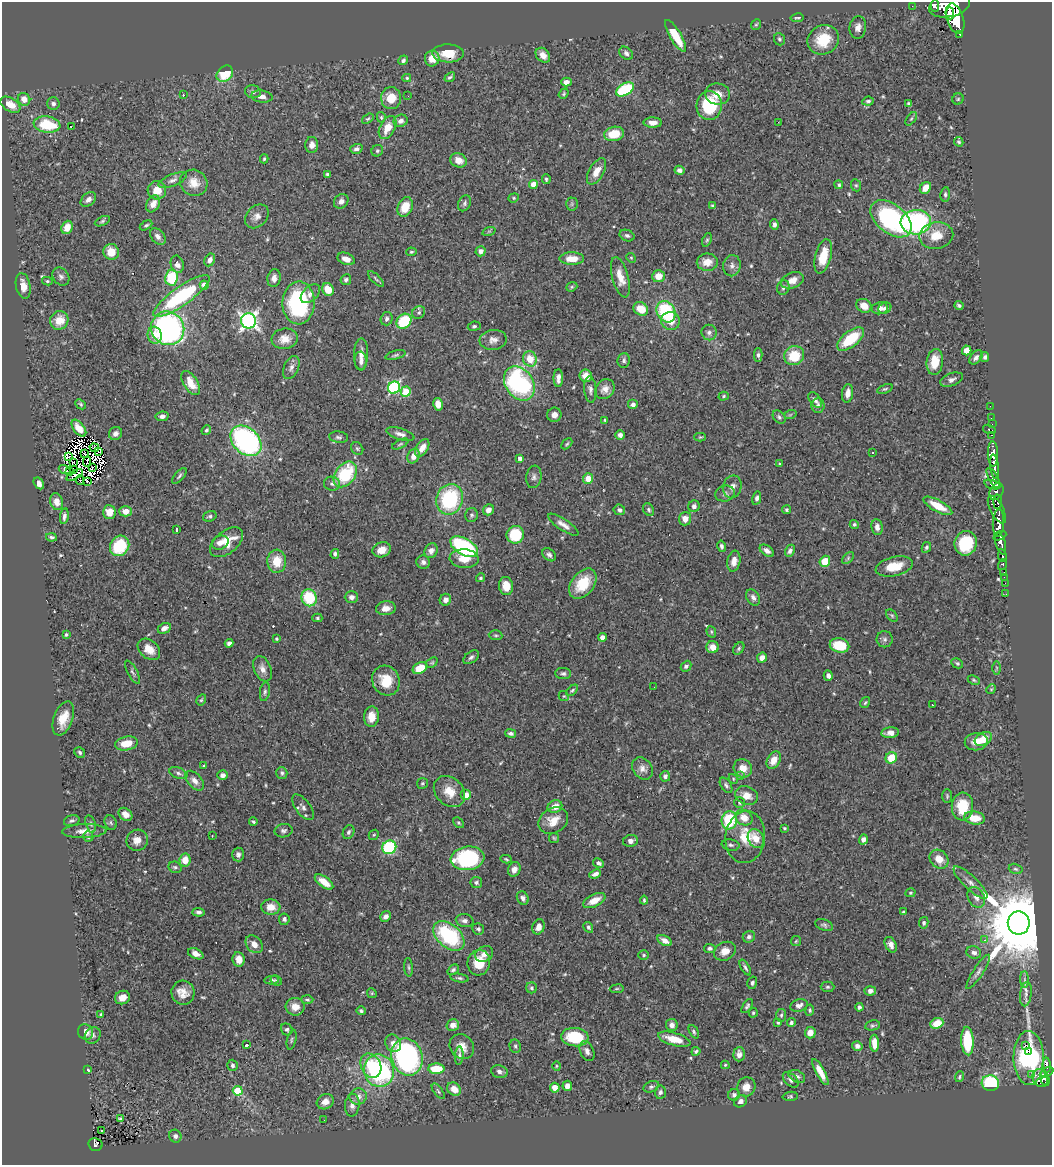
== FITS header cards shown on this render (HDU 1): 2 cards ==
NAXIS1  =                 1050
NAXIS2  =                 1163

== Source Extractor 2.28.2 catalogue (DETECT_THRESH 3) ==
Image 1050 x 1163 px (HDU 1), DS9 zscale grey, 1 PNG px = 1 image px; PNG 1054 x 1167 px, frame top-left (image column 1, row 1163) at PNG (2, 2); each listed source drawn as its Kron ellipse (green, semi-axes under 4 px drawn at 4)
Background 0.608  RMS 0.021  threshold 0.0626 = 3 sigma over >= 5 px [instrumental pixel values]
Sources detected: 584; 12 with non-positive FLUX_AUTO (blend fragments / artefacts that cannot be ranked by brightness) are neither listed nor drawn; of the other 572, the 500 brightest by FLUX_AUTO listed and drawn (72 fainter detections omitted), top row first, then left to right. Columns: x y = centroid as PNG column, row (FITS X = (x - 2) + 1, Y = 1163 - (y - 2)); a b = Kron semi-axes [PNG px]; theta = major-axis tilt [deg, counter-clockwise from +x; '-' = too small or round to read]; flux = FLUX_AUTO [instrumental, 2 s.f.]
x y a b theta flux
949 5 21 11 13 2200
912 6 2 2 - 6.7
935 6 6 3 -89 530
950 13 6 4 -88 560
797 18 6 3 9 2.1
955 18 15 8 -73 1500
756 25 6 4 51 2
858 27 11 8 83 8.7
960 34 3 3 - 50
675 36 18 5 -59 44
779 39 6 5 - 2.6
823 40 16 14 30 41
448 53 16 9 -1 28
626 53 7 5 -42 4.4
543 55 8 6 -47 10
432 58 8 7 - 16
403 60 5 4 - 4
225 74 9 7 44 47
450 77 6 3 39 2.7
407 78 4 4 - 2.2
566 82 5 4 - 8.4
625 89 9 6 30 92
253 92 8 6 -18 4.5
564 94 5 4 - 2
718 94 12 10 -7 15
183 95 3 2 - 8.7
408 96 2 2 - 2.5
262 97 11 6 -7 8.8
391 98 11 10 - 26
24 99 6 6 - 13
958 99 5 5 - 2
868 101 6 4 7 3.5
53 104 6 6 - 4.1
909 104 4 4 - 4
10 105 11 6 -31 20
709 105 14 12 86 78
381 117 5 4 - 2.1
368 119 6 4 37 2.1
911 119 8 4 54 2.3
401 121 7 6 - 6.4
778 122 2 2 - 14
653 123 9 5 -1 9.8
47 125 13 8 -9 60
71 127 3 2 - 2.3
387 128 12 7 63 22
614 134 10 7 11 32
959 142 5 4 - 2.3
312 145 8 6 89 8.2
356 149 6 4 18 4.5
377 151 6 5 - 2.5
264 159 4 3 - 1.8
458 160 8 7 - 13
679 170 5 4 - 4.2
597 171 14 7 61 16
327 174 4 3 - 2.6
546 179 5 3 - 2.1
172 180 15 6 22 6.4
194 183 14 12 -32 19
533 184 4 4 - 18
839 185 4 4 - 2.7
856 185 6 5 - 2.2
925 188 6 5 - 16
157 190 9 9 - 17
945 194 7 4 84 3.2
514 198 5 4 - 1.7
88 199 9 6 40 6.4
341 201 8 6 45 7
465 203 8 6 63 3.7
153 204 9 6 61 11
572 204 6 6 - 2.7
713 206 4 4 - 2.8
405 207 10 7 67 27
257 216 13 10 46 8.8
891 219 24 14 -38 220
102 221 8 4 25 2.5
916 222 15 12 6 230
774 224 5 4 - 4.4
146 225 7 4 30 2.6
67 227 7 5 70 18
489 231 7 4 19 1.8
627 236 7 5 -23 3.4
936 236 17 13 10 27
158 237 9 6 -50 6.6
707 240 7 4 68 2.4
481 251 5 5 - 6.2
111 252 8 8 - 23
411 252 5 3 - 1.8
823 256 17 8 76 28
631 258 5 4 - 1.8
346 259 9 5 -23 10
572 259 12 6 1 23
210 260 7 5 62 7
707 262 10 8 0 17
177 264 9 6 -75 8.2
732 266 10 8 81 6.9
658 276 6 6 - 16
61 277 10 7 -54 4.9
620 277 21 8 -75 18
171 278 8 6 81 69
274 278 9 6 79 7.2
376 279 10 3 -45 2.6
346 280 5 5 - 3.9
792 280 12 7 21 14
47 281 5 4 - 1.9
204 285 4 4 - 15
23 286 13 7 -79 13
572 287 6 4 21 1.9
783 287 7 6 - 4.2
328 290 7 5 -55 22
310 294 11 7 44 6.8
181 296 34 9 35 150
299 303 21 16 88 170
959 305 4 3 - 2.7
864 306 8 6 -32 17
880 308 8 6 12 7.7
885 308 7 5 30 4.8
641 309 7 6 - 28
419 312 7 6 - 3.3
666 312 11 9 -60 120
387 319 7 6 - 4
59 320 9 9 - 24
249 321 7 7 - 540
404 321 8 6 46 65
670 321 9 9 - 15
474 326 6 4 8 2.7
168 328 17 16 - 340
709 332 8 7 - 5.8
155 335 8 7 - 16
285 339 13 10 8 16
851 339 16 7 38 54
493 340 13 10 7 9.4
967 350 5 4 - 14
361 354 16 7 89 10
395 355 10 3 16 2.8
758 355 6 4 -90 3.4
794 356 10 9 - 42
976 357 8 5 49 5.4
985 357 5 4 - 3.6
530 359 8 6 -71 23
624 360 7 6 - 3.7
361 361 9 6 -87 5.7
935 362 13 8 84 31
291 368 12 7 64 5.8
586 376 6 6 - 14
558 378 9 4 89 7.5
952 380 12 6 20 5.8
191 383 13 7 -57 21
519 383 18 14 -55 210
394 388 6 6 - 200
605 389 11 9 51 9.9
885 389 8 4 23 2.5
590 390 13 6 -85 5.8
406 392 5 5 - 43
848 393 9 5 81 10
724 396 5 4 - 2.1
815 400 9 5 -53 4.7
81 404 6 4 -43 2.2
438 404 6 5 - 13
633 405 5 5 - 5.4
818 405 7 6 - 4.7
990 406 2 2 - 10
554 415 7 7 - 8.1
790 415 6 4 19 1.7
162 416 6 4 10 4.8
779 417 7 5 -46 3.1
991 418 2 2 - 4.3
605 420 3 3 - 1.8
992 424 2 2 - 6.9
79 428 10 5 -52 14
989 429 6 3 -14 45
206 430 5 4 - 2.3
115 433 7 6 - 7.4
400 434 14 5 -16 7.1
620 435 4 4 - 5.9
992 435 3 2 - 17
339 437 9 5 -7 3.9
700 437 6 4 1 1.7
246 441 18 12 -43 280
400 444 9 4 26 2.2
567 444 6 3 45 1.9
94 448 5 3 - 1.7
357 448 7 5 -52 2.5
422 448 10 5 57 12
99 452 2 2 - 2
873 453 3 3 - 12
84 454 4 2 - 3.2
993 454 13 5 -89 890
414 456 7 5 64 11
69 457 3 2 - 1.8
520 458 4 3 - 5.7
87 462 5 3 - 5
73 463 3 2 - 2.4
779 464 3 3 - 2.9
93 467 4 2 - 3.4
994 467 12 4 -84 750
65 469 6 4 -19 1.9
74 469 3 2 - 3.8
69 472 3 2 - 42
345 474 14 10 53 80
75 475 9 3 29 4.8
179 476 9 4 50 3.3
534 477 11 7 82 5.7
993 478 11 4 -61 390
588 479 5 5 - 20
80 480 5 2 - 4
87 481 3 2 - 4.3
39 483 6 4 -58 7.6
332 484 8 7 - 4.5
992 485 8 3 -16 240
732 487 11 9 76 10
996 492 9 6 60 340
725 494 10 8 17 5.8
757 498 7 4 77 4.1
449 499 15 13 72 120
57 502 8 6 -73 10
998 502 7 4 87 200
694 506 6 5 - 5.5
938 506 16 6 -29 26
488 510 6 5 - 8.4
619 510 6 5 - 4
649 510 7 5 -60 3.2
786 510 4 4 - 2.2
997 510 15 6 -63 600
125 511 6 5 - 13
109 512 7 6 - 16
472 515 7 6 - 3.4
64 516 8 4 82 4.8
210 516 7 5 17 2.9
685 519 7 6 - 12
998 523 13 5 87 1100
854 524 4 4 - 2.5
563 525 18 5 -34 9.2
877 527 8 5 -84 7.4
176 530 4 3 - 3
515 535 9 8 - 53
1000 536 7 4 24 320
51 537 5 3 - 3.1
227 542 19 11 39 28
220 543 8 6 22 9.4
966 543 12 11 - 67
1001 544 11 5 -76 820
120 546 10 9 - 70
722 546 6 4 -77 4.3
464 547 15 8 -30 170
926 547 5 4 - 2.8
382 550 9 7 20 16
431 551 7 6 - 8.8
767 551 8 5 -35 6.5
790 551 6 4 59 5.1
335 554 5 4 - 3.7
549 555 7 5 -45 4.6
1002 556 6 3 -79 100
848 558 7 4 47 2.5
464 559 14 9 -4 21
277 561 11 9 -88 30
734 561 10 6 79 11
825 561 6 5 - 32
423 562 7 6 - 4.7
1002 565 6 3 75 150
894 566 19 9 13 29
1003 573 4 3 - 34
1004 577 2 2 - 6.8
481 578 4 4 - 2.3
1005 583 3 2 - 3.4
583 584 17 11 51 39
506 586 9 7 -83 18
1006 594 2 2 - 3.4
351 597 6 6 - 5.8
753 597 9 6 -58 6
309 598 9 7 -70 66
445 600 6 5 - 6.9
386 608 10 7 6 10
892 615 7 5 -49 2.3
317 618 5 4 - 2.2
164 628 7 5 26 8.3
711 632 6 4 -70 2.1
66 634 3 3 - 2
496 635 7 5 -2 2.5
602 637 4 4 - 8.7
276 639 3 3 - 1.9
885 639 8 8 - 4.8
229 643 4 4 - 5.1
839 645 10 7 -14 42
712 647 6 6 - 13
739 648 7 5 53 2.6
149 649 13 9 -41 16
471 657 9 5 38 4
762 658 5 5 - 7.1
432 662 6 4 40 2.1
957 663 6 4 -27 3
686 666 6 4 47 3.8
420 668 8 5 28 31
996 668 7 4 90 2.4
262 669 13 8 -67 9.8
132 672 13 5 -61 3.5
563 673 8 5 -3 3.5
828 676 5 4 - 6.3
974 680 6 4 -27 2
386 681 15 13 -65 31
654 687 2 2 - 1.9
991 689 5 4 - 1.7
572 690 7 4 43 2.3
265 692 9 5 81 3.5
564 696 5 4 - 1.8
201 700 6 4 58 1.8
865 703 6 4 57 2.6
932 705 3 2 - 11
371 717 10 7 86 15
63 718 18 9 70 25
890 733 9 5 7 9.3
510 734 5 4 - 4.9
983 739 9 6 30 32
976 742 11 8 6 15
126 743 11 7 12 26
80 752 6 5 - 2.8
891 758 6 5 - 34
774 760 9 6 60 17
204 766 3 3 - 1.9
743 768 9 8 - 16
642 769 12 9 -52 9.1
178 773 9 5 -21 4.6
282 773 6 5 - 3
223 775 5 5 - 6.6
665 776 5 5 - 4.4
741 776 3 3 - 2.1
733 779 5 4 - 1.8
195 781 11 7 -49 8.9
422 783 5 5 - 2.6
726 785 8 5 -56 3.8
449 791 17 13 -45 25
466 795 6 5 - 11
747 796 12 9 -21 15
947 796 7 4 -89 2.3
739 803 5 5 - 3.2
962 806 14 10 87 40
303 807 15 7 -52 6.8
555 807 7 6 - 12
125 814 7 6 - 10
744 818 9 7 -34 16
975 818 10 6 -8 24
729 820 9 8 - 71
72 821 8 5 15 3.4
553 821 16 12 34 19
253 822 4 3 - 2.2
111 823 7 6 - 3.1
458 823 6 4 -42 2
91 824 9 5 -73 3.2
784 828 4 3 - 1.7
84 831 22 7 2 14
284 831 9 6 11 4.3
348 832 7 5 65 3.5
374 835 5 4 - 1.8
212 836 3 2 - 8.4
88 837 5 5 - 3.1
745 837 26 20 83 38
554 838 5 5 - 2
756 839 10 7 -63 18
863 839 5 4 - 7.1
137 840 11 10 - 12
630 841 7 6 - 6.2
731 845 9 5 -10 3.4
389 847 7 6 - 130
238 854 7 6 - 4.8
468 858 17 11 7 150
506 859 5 3 - 1.8
939 859 10 8 -43 19
185 860 6 5 - 20
598 863 6 4 -30 4.5
175 867 7 5 -24 3.2
514 869 7 6 - 9.1
1016 869 7 5 -17 2.7
595 874 6 4 23 6
324 882 11 5 -36 20
476 882 6 5 - 3.3
970 883 22 6 -43 11
910 893 5 4 - 1.9
976 897 11 8 -58 8
523 898 7 5 -59 5.5
594 900 12 6 27 17
644 900 4 3 - 1.9
271 907 9 7 -3 17
199 912 6 4 -4 3.8
904 912 3 3 - 2.2
386 916 6 5 - 7
284 919 6 5 - 4.2
465 921 9 6 -11 6.2
924 923 6 4 78 3
1019 923 11 11 - 20000
824 925 9 5 -20 3.6
538 927 8 6 68 10
588 927 6 4 -57 3.4
478 929 6 5 - 3.9
449 936 18 11 -41 110
749 937 6 5 - 4.5
984 940 3 2 - 77
665 941 8 5 -29 9.7
796 941 5 5 - 1.9
254 944 10 7 -48 11
891 945 8 5 -63 8
710 948 6 4 -6 3.4
725 951 11 9 29 14
974 953 7 6 - 5.9
196 954 8 5 -25 7.9
484 954 9 7 30 8.4
644 955 5 4 - 2.1
239 959 7 6 - 12
479 963 13 11 75 33
408 967 9 4 -85 3.1
745 967 9 4 -59 3.4
453 970 6 4 39 3.3
978 972 20 5 57 6.5
459 978 9 4 -9 2.9
272 980 7 4 4 3.2
276 980 6 4 -28 2.4
1024 980 8 4 -89 3.5
752 983 6 5 - 2.9
827 987 7 5 -1 2.8
531 988 5 5 - 2.7
617 989 7 3 9 1.8
870 991 6 4 4 6.8
183 993 12 11 - 16
372 993 5 4 - 1.8
1026 994 12 6 83 7
122 998 8 6 26 12
307 1000 6 4 -1 2.1
799 1005 9 6 18 7.1
747 1006 8 4 57 2.9
295 1007 9 9 - 14
859 1007 4 4 - 4.4
810 1010 6 4 82 2.4
361 1011 4 4 - 3.3
753 1013 5 4 - 2.1
101 1014 4 3 - 2.2
781 1015 6 5 - 2.9
778 1022 3 3 - 2.5
791 1023 4 4 - 2.9
937 1023 7 5 22 23
453 1025 6 5 - 10
672 1025 6 6 - 6.9
873 1025 7 5 10 3
287 1029 6 5 - 3.4
85 1032 8 7 - 11
694 1032 7 4 -62 2.4
810 1033 5 5 - 12
93 1035 9 7 55 4.6
575 1037 13 9 -5 58
674 1039 17 6 -15 25
292 1040 10 4 77 3.1
967 1041 14 6 -87 72
393 1043 9 7 -58 8.4
875 1043 8 4 -88 19
246 1045 3 3 - 5.8
1025 1045 3 3 - 33
515 1046 7 5 -79 3.2
857 1046 5 5 - 5.4
462 1047 13 11 -49 14
587 1051 10 6 -65 6.5
696 1051 4 4 - 2.6
1028 1051 2 2 - 1300
739 1054 7 5 87 6.6
459 1056 9 4 86 3.6
407 1057 19 15 -75 320
1029 1058 27 15 -89 190
232 1065 5 5 - 3.6
725 1065 4 4 - 1.9
371 1066 13 9 -63 37
557 1066 4 4 - 1.7
1047 1066 8 3 89 93
436 1069 8 5 0 39
88 1070 4 3 - 1.8
379 1071 16 15 - 190
499 1072 8 6 -10 5.4
820 1072 15 4 -62 16
1047 1072 7 4 27 190
1031 1074 2 2 - 21
797 1076 9 5 -27 4.6
959 1077 5 4 - 2.5
1040 1078 9 7 -71 410
791 1080 9 6 -44 4.7
1046 1080 5 2 - 140
990 1083 9 8 - 91
567 1086 5 5 - 7.1
651 1087 8 5 22 3.3
746 1087 10 9 - 15
555 1088 5 4 - 18
454 1089 7 6 - 15
238 1091 5 4 - 57
438 1091 9 4 -52 2.7
660 1092 7 5 84 3.9
734 1095 6 6 - 5
358 1096 8 8 - 8.6
790 1096 7 4 5 2.5
740 1101 7 5 36 5.8
325 1102 9 7 28 9.9
352 1105 11 7 84 7.3
121 1119 3 3 - 30
324 1120 2 2 - 1.7
101 1131 3 2 - 3.1
175 1136 6 6 - 5
95 1145 7 6 - 110
At the frame edge (FLAGS 8, measured only in part): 1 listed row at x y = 949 5
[72 fainter detections neither listed nor drawn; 12 non-positive-flux detections neither listed nor drawn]